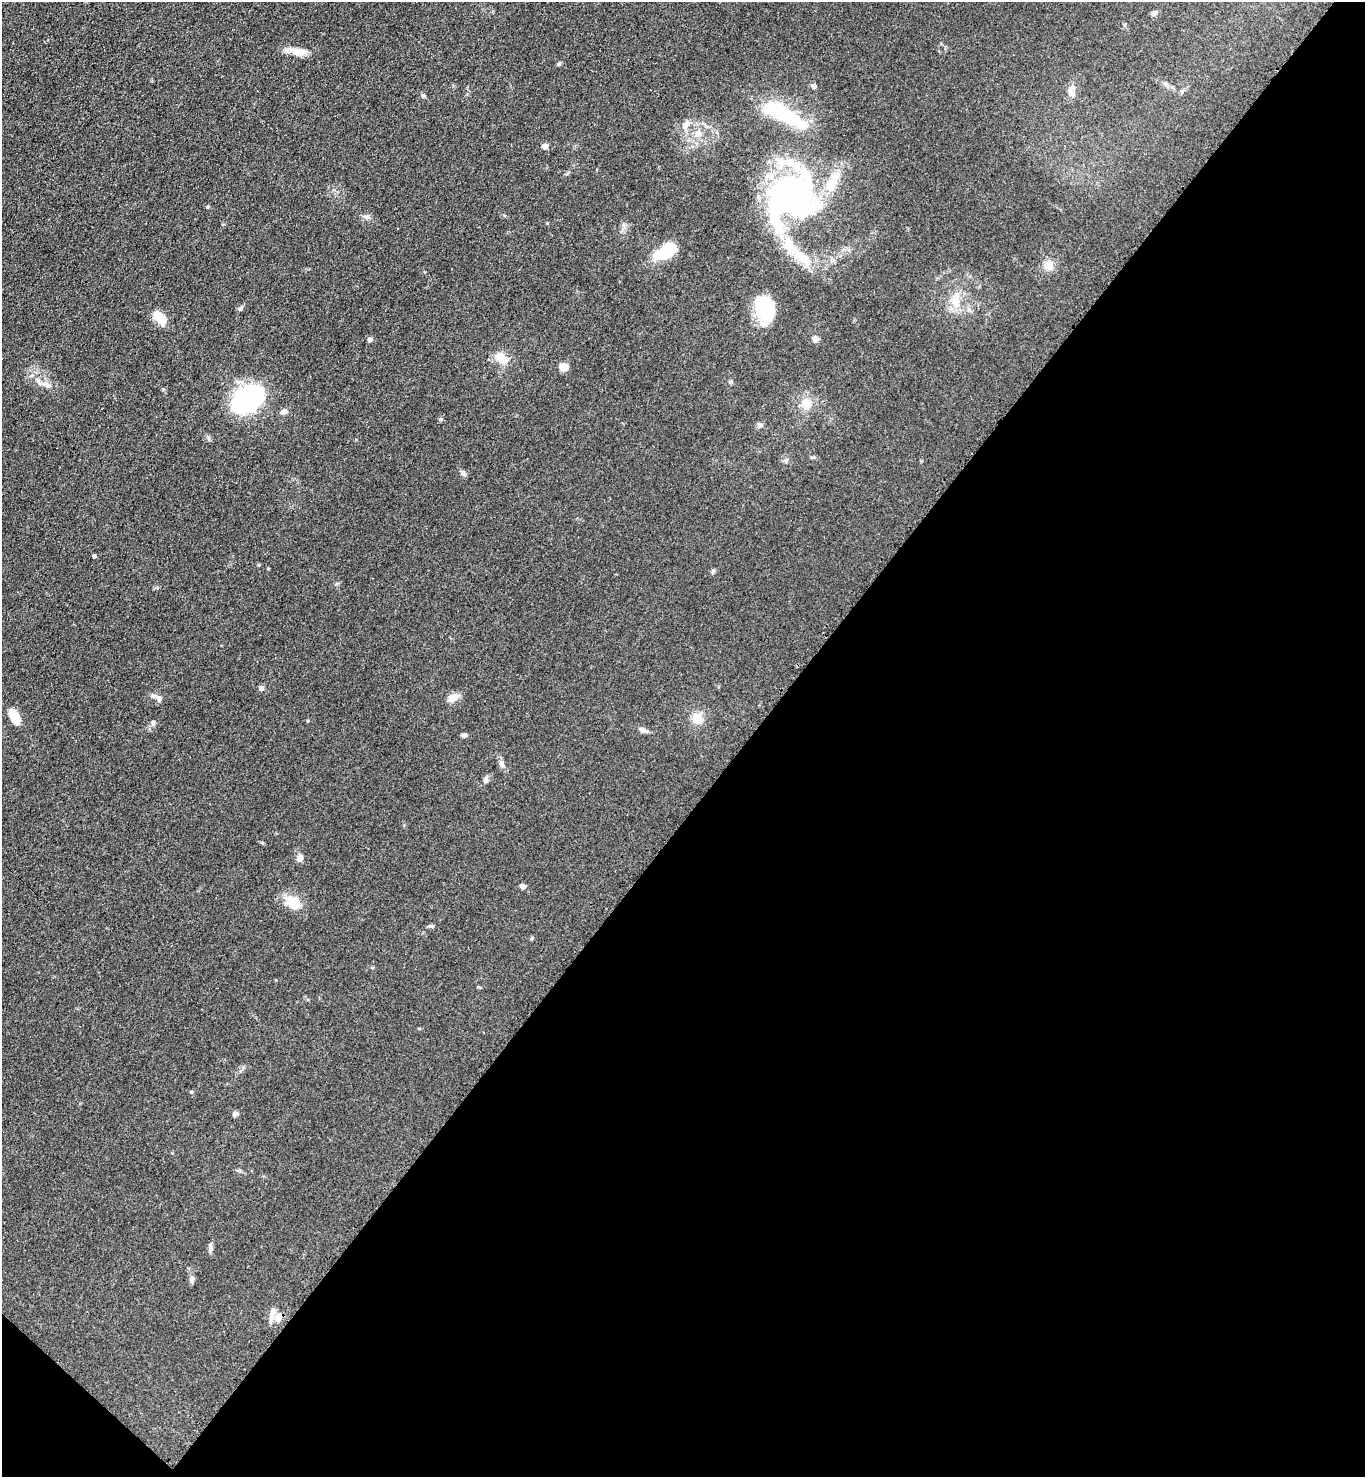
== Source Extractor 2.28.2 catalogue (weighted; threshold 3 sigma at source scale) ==
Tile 15 of 4 x 4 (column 3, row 4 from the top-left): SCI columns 3097-4459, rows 68-1542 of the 6052 x 6034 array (HDU 1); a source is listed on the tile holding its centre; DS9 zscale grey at full resolution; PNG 1367 x 1479 px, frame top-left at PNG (2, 2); no overlay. Shown black and unused: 46% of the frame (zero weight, under 3 of 4 exposures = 7% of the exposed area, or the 3 px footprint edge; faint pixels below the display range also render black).
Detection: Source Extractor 2.28.2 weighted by HDU 2 'WHT'; one run over the whole footprint, this tile lists its part. Background 0.0831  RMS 0.0073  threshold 0.033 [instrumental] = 3 sigma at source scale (4.5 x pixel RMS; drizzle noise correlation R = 1.50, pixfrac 1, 0.05/0.05 arcsec/px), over >= 5 px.
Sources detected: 62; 2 inside a brighter object's white glare — not listed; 4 inside a brighter listed object's ellipse — not listed separately; the other 56 listed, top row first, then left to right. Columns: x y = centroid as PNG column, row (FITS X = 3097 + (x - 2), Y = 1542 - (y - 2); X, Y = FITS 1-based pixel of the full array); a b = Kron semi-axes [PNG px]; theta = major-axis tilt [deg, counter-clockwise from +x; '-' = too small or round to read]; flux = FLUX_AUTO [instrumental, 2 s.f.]
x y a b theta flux
1154 13 8 6 29 2.6
297 52 25 9 -11 8.4
559 64 6 4 18 0.97
814 86 4 4 - 3.8
1071 91 17 8 -76 4.1
423 96 6 5 - 1.3
782 115 44 13 -21 58
685 126 8 6 45 2.6
697 134 9 6 -90 3.6
545 146 5 5 - 4.5
790 163 15 11 -37 10
832 182 35 14 70 19
791 195 19 16 -50 320
367 217 8 6 0 2.3
667 251 19 10 31 33
796 253 54 9 -55 21
1048 266 12 11 - 6.3
955 301 15 14 - 11
240 308 8 5 42 1.5
765 309 24 16 -76 45
159 318 14 8 -49 16
815 339 8 6 -71 2.9
370 340 5 5 - 2.3
501 358 18 10 -47 9.9
563 367 5 4 - 24
730 382 6 4 71 0.95
47 385 15 5 -15 3.8
247 399 26 17 35 140
807 403 12 11 - 8.7
284 411 9 6 0 2.5
440 419 5 3 - 0.91
760 425 7 7 - 1.8
813 457 9 3 0 1.1
463 473 9 6 -45 1.9
94 556 4 3 - 1.6
713 571 5 5 - 1.3
261 688 4 4 - 3.9
153 696 8 5 8 2
159 698 9 6 87 2.1
453 698 14 10 21 5
14 716 12 6 -61 21
697 718 11 11 - 9.9
153 723 6 6 - 1.4
642 730 10 6 -13 3
464 735 6 5 - 1.9
502 764 10 7 -65 2.8
486 779 7 4 89 1.5
299 858 8 6 72 4.6
523 886 7 5 -24 2.2
296 905 21 12 72 9.2
191 1092 5 4 - 1
235 1114 6 5 - 2.8
210 1247 13 5 89 2.2
192 1279 8 7 - 2.1
273 1312 18 6 72 4.6
278 1317 8 7 - 7.9
Unlisted compact peaks at least as high as the median listed source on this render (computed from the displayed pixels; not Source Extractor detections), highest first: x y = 207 207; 268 569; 430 926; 547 223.